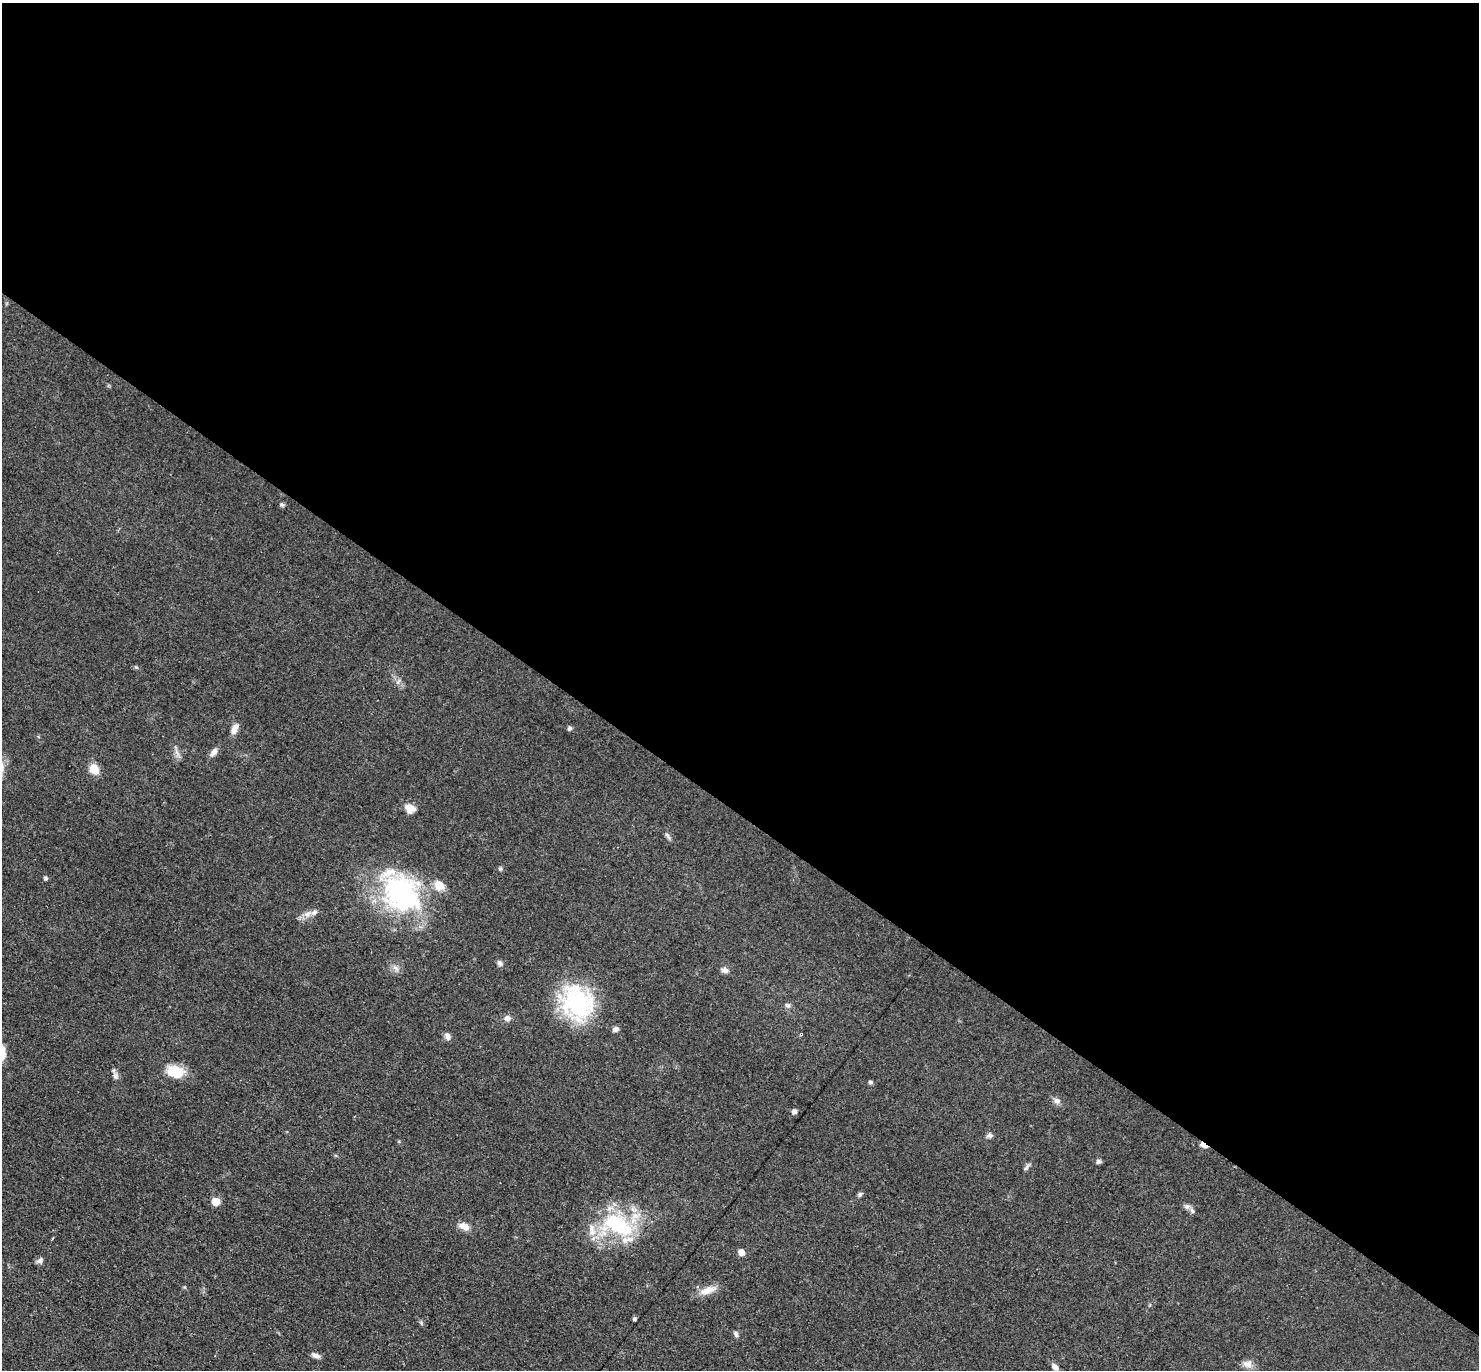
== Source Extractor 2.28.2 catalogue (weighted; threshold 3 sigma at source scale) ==
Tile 3 of 4 x 4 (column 3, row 1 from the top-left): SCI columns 3086-4562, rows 4399-5766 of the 6089 x 6079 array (HDU 1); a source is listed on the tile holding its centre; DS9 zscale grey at full resolution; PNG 1481 x 1372 px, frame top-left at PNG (2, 3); no overlay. Shown black and unused: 59% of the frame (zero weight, under 3 of 4 exposures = <1% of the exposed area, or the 3 px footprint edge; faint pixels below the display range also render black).
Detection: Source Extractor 2.28.2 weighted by HDU 2 'WHT'; one run over the whole footprint, this tile lists its part. Background 0.0607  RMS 0.0056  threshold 0.0254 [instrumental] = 3 sigma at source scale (4.5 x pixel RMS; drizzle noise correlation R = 1.50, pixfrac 1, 0.05/0.05 arcsec/px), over >= 5 px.
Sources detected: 48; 1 inside a brighter object's white glare — not listed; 5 inside a brighter listed object's ellipse — not listed separately; the other 42 listed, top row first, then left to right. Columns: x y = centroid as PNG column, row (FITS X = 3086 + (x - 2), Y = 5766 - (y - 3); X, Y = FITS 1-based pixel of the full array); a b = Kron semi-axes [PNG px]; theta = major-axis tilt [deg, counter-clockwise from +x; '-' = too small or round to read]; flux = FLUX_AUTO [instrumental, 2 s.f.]
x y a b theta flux
282 505 6 5 - 1.1
570 728 6 5 - 1.3
234 729 14 7 66 3.7
214 752 12 7 56 2.9
94 769 12 10 -53 6.7
410 808 10 8 -18 6
667 835 11 5 -55 1.4
500 869 6 4 -69 0.89
46 878 6 4 -27 0.93
402 894 51 41 -42 95
307 914 10 7 31 3.4
500 963 8 6 -44 1.7
725 970 10 7 -15 2.3
577 1003 42 36 -32 57
788 1005 7 6 - 1.5
507 1018 8 7 - 2.2
615 1029 7 6 - 2.1
801 1034 4 3 - 2
448 1036 10 7 -78 2
175 1071 21 15 -15 13
115 1076 9 6 -66 1.9
870 1082 5 5 - 0.96
1057 1100 9 7 -1 2.3
794 1111 7 5 32 1.5
989 1135 9 5 11 1.5
1203 1145 9 4 -35 3.1
1098 1162 7 5 39 1.1
1026 1167 12 4 52 1.3
860 1194 6 6 - 1.2
216 1201 6 6 - 11
1187 1207 8 7 - 1.6
617 1224 37 23 -32 47
464 1226 14 9 -29 4.4
52 1238 3 2 - 0.9
741 1252 6 6 - 4.9
40 1261 8 7 - 1.9
708 1290 24 9 20 6.2
634 1319 4 4 - 0.94
736 1334 9 5 -75 1.3
316 1356 10 5 -21 2.4
1247 1364 14 10 -4 3.6
1055 1367 9 6 -51 2.6
Overlapping masked pixels (flux is a lower limit): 2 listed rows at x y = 801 1034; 1203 1145